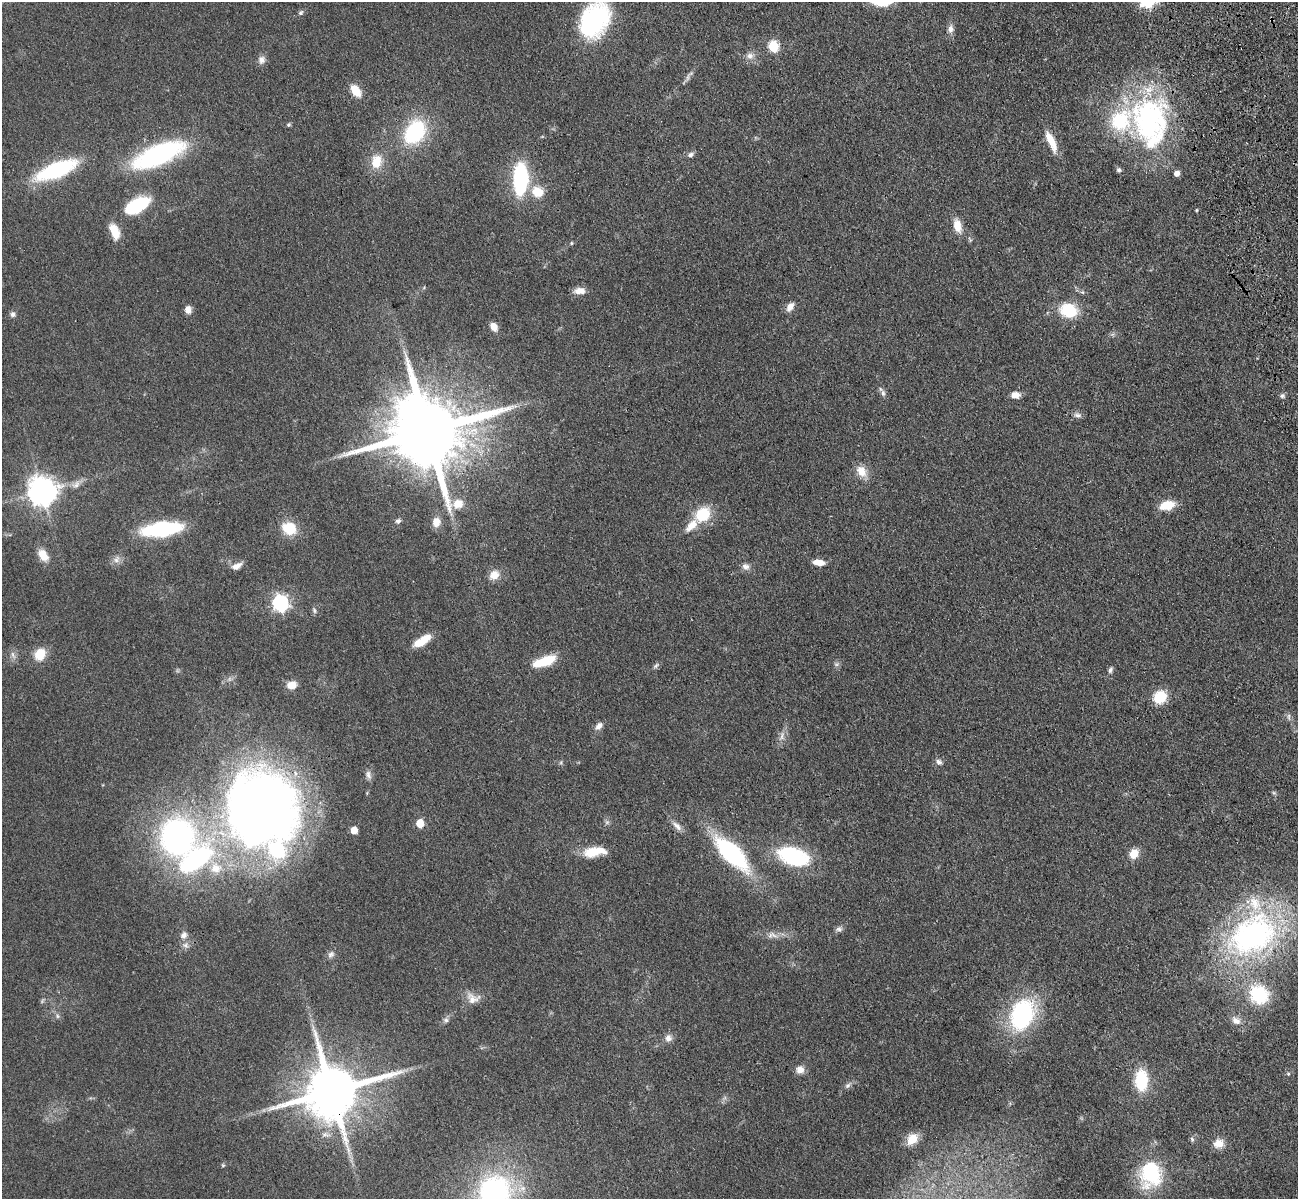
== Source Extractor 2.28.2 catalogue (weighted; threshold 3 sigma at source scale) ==
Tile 10 of 4 x 4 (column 2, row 3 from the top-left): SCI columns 1413-2708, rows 1505-2701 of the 5417 x 5283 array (HDU 1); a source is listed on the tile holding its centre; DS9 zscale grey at full resolution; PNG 1300 x 1201 px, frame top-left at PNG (2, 2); no overlay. Shown black and unused: <1% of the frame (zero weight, under 3 of 4 exposures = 6% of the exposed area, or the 3 px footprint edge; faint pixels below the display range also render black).
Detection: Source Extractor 2.28.2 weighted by HDU 2 'WHT'; one run over the whole footprint, this tile lists its part. Background 0.0437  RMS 0.0057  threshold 0.0256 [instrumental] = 3 sigma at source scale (4.5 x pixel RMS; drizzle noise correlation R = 1.50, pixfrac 1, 0.05/0.05 arcsec/px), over >= 5 px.
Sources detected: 111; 3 too faint to see at this stretch — not listed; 7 inside a brighter listed object's ellipse — not listed separately; the other 101 listed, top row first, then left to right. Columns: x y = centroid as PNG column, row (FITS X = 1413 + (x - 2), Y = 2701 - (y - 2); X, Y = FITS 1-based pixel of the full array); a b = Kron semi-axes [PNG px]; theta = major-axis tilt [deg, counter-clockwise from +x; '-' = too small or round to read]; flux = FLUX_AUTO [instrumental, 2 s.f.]
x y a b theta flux
301 13 7 6 - 1.2
594 20 30 21 60 89
950 29 10 7 87 2.9
773 46 6 5 - 45
750 56 10 9 - 3.1
261 60 11 9 77 3
688 77 14 3 70 1.6
356 90 12 7 -55 11
1149 120 64 51 84 120
289 125 5 5 - 0.92
415 132 18 13 55 70
1051 141 28 8 -65 10
691 154 9 5 28 1.7
158 155 46 17 23 99
376 162 18 13 80 11
56 170 31 11 22 72
1177 173 5 5 - 4
520 179 24 10 89 74
537 192 12 11 - 11
137 205 25 13 28 34
1196 210 4 4 - 0.56
957 226 14 8 -74 7.8
115 232 17 8 -68 11
571 243 5 4 - 0.67
579 291 13 8 4 4.8
790 307 11 7 55 4
188 309 8 7 - 3.7
1068 310 15 12 -16 25
13 314 7 7 - 1.8
494 327 10 7 -61 4.5
883 393 10 6 -75 1.9
1015 395 10 7 3 4.6
1282 396 6 5 - 1.2
1078 415 10 6 -15 2.1
428 431 22 19 6 8200
861 471 16 12 -56 7.1
76 484 13 8 47 3.3
42 491 9 9 - 810
458 504 12 10 27 6.9
1167 505 17 10 14 10
703 514 17 14 39 20
398 521 7 6 - 1.4
436 522 9 8 - 6.1
289 528 14 11 -19 16
162 529 30 11 7 65
43 555 16 10 -56 7.5
116 559 11 7 54 3
819 562 12 6 -8 5.9
237 566 13 7 24 4
746 567 11 8 -15 2.7
494 575 13 11 38 6
280 603 7 6 - 170
314 610 8 5 -74 1.3
422 641 20 8 32 11
40 654 14 12 55 10
13 655 12 4 -66 1.9
545 661 26 9 20 17
656 666 9 5 45 1.3
1110 670 8 5 66 1.5
292 685 10 8 19 6.3
1160 697 14 13 - 14
1289 717 10 4 -86 1.3
599 726 11 7 52 2.9
782 736 15 5 74 3
939 762 8 6 -41 2
368 775 12 7 -74 2.3
1274 793 6 4 -18 0.76
260 809 74 71 -78 520
420 823 5 5 - 15
677 826 16 7 -44 3.4
354 830 5 5 - 9.9
177 837 34 32 -84 150
595 852 27 11 7 13
731 853 37 14 -45 83
1134 854 9 8 - 8.6
793 856 29 16 -18 52
216 868 17 16 - 11
839 929 9 7 7 1.8
184 935 9 7 39 2.5
772 935 15 9 -3 4
1252 935 57 41 31 150
186 945 8 7 - 2
331 954 11 8 50 2.2
1259 995 18 17 - 34
473 998 19 14 -10 6.2
1022 1015 29 20 68 74
57 1016 7 5 -70 1.4
446 1020 7 6 - 1.5
1236 1021 14 9 -30 4.1
668 1038 10 9 - 3.1
800 1070 10 9 - 4
1288 1074 5 4 - 0.71
1141 1080 21 12 90 25
848 1085 10 7 45 2
332 1091 16 14 23 4100
912 1139 14 11 54 9
1192 1139 7 5 -73 1.2
1218 1143 13 11 17 5.8
223 1165 5 5 - 0.71
1150 1174 33 26 84 38
494 1192 32 30 47 120
Overlapping masked pixels (flux is a lower limit): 2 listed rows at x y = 428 431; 332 1091
Isophote crosses this tile's border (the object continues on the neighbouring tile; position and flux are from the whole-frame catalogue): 2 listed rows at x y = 594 20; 494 1192